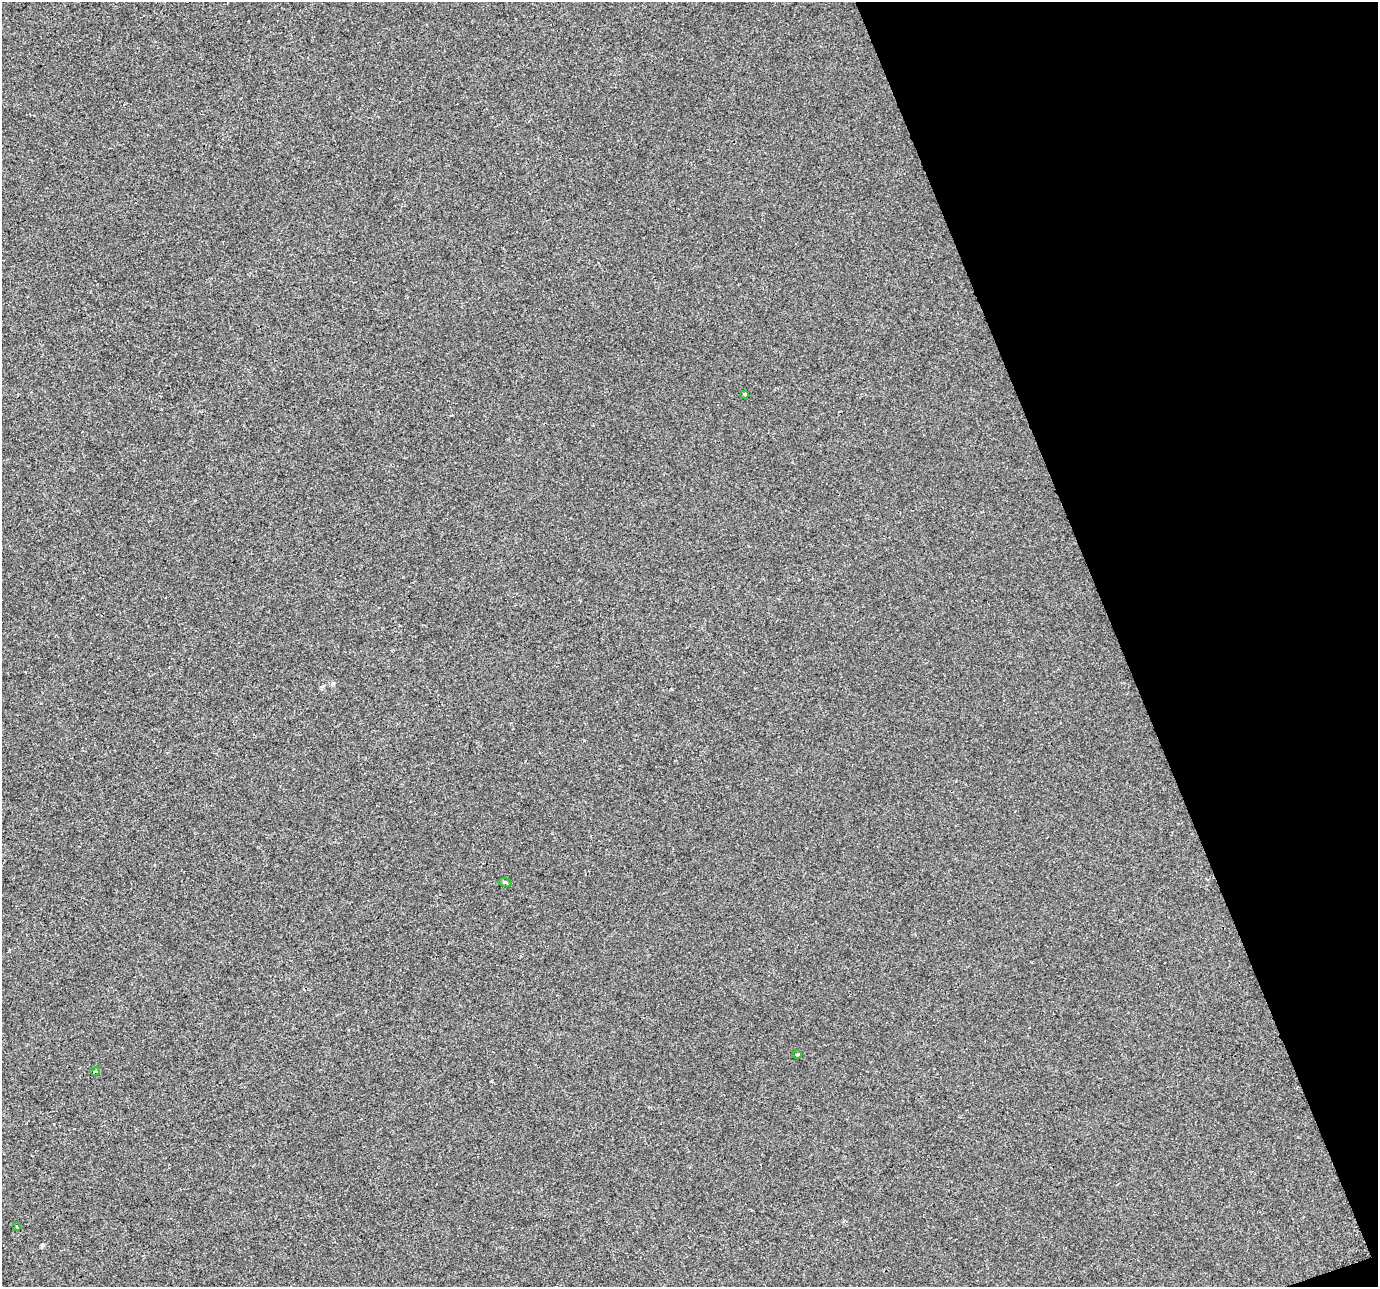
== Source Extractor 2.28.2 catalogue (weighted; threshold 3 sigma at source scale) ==
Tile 12 of 4 x 4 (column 4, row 3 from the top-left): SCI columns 4128-5503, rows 1415-2699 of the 5503 x 5342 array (HDU 1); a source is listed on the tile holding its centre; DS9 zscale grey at full resolution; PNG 1380 x 1289 px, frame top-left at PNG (2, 2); each listed source drawn as its Kron ellipse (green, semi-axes under 4 px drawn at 4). Shown black and unused: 19% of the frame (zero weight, under 2 of 3 exposures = <1% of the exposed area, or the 3 px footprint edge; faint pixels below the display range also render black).
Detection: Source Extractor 2.28.2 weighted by HDU 2 'WHT'; one run over the whole footprint, this tile lists its part. Background -2.12e-04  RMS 0.0042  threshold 0.0189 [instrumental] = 3 sigma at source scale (4.5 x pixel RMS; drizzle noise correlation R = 1.50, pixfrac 1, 0.0396/0.0396 arcsec/px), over >= 5 px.
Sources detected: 5; all 5 listed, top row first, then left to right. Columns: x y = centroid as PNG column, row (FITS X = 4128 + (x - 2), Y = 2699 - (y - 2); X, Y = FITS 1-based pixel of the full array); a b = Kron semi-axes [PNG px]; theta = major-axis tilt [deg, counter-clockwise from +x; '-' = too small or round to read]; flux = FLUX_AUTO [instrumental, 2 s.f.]
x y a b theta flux
745 394 3 3 - 1.6
505 882 7 3 -19 0.58
797 1055 5 3 - 0.44
95 1071 5 3 - 0.57
16 1226 4 2 - 0.38